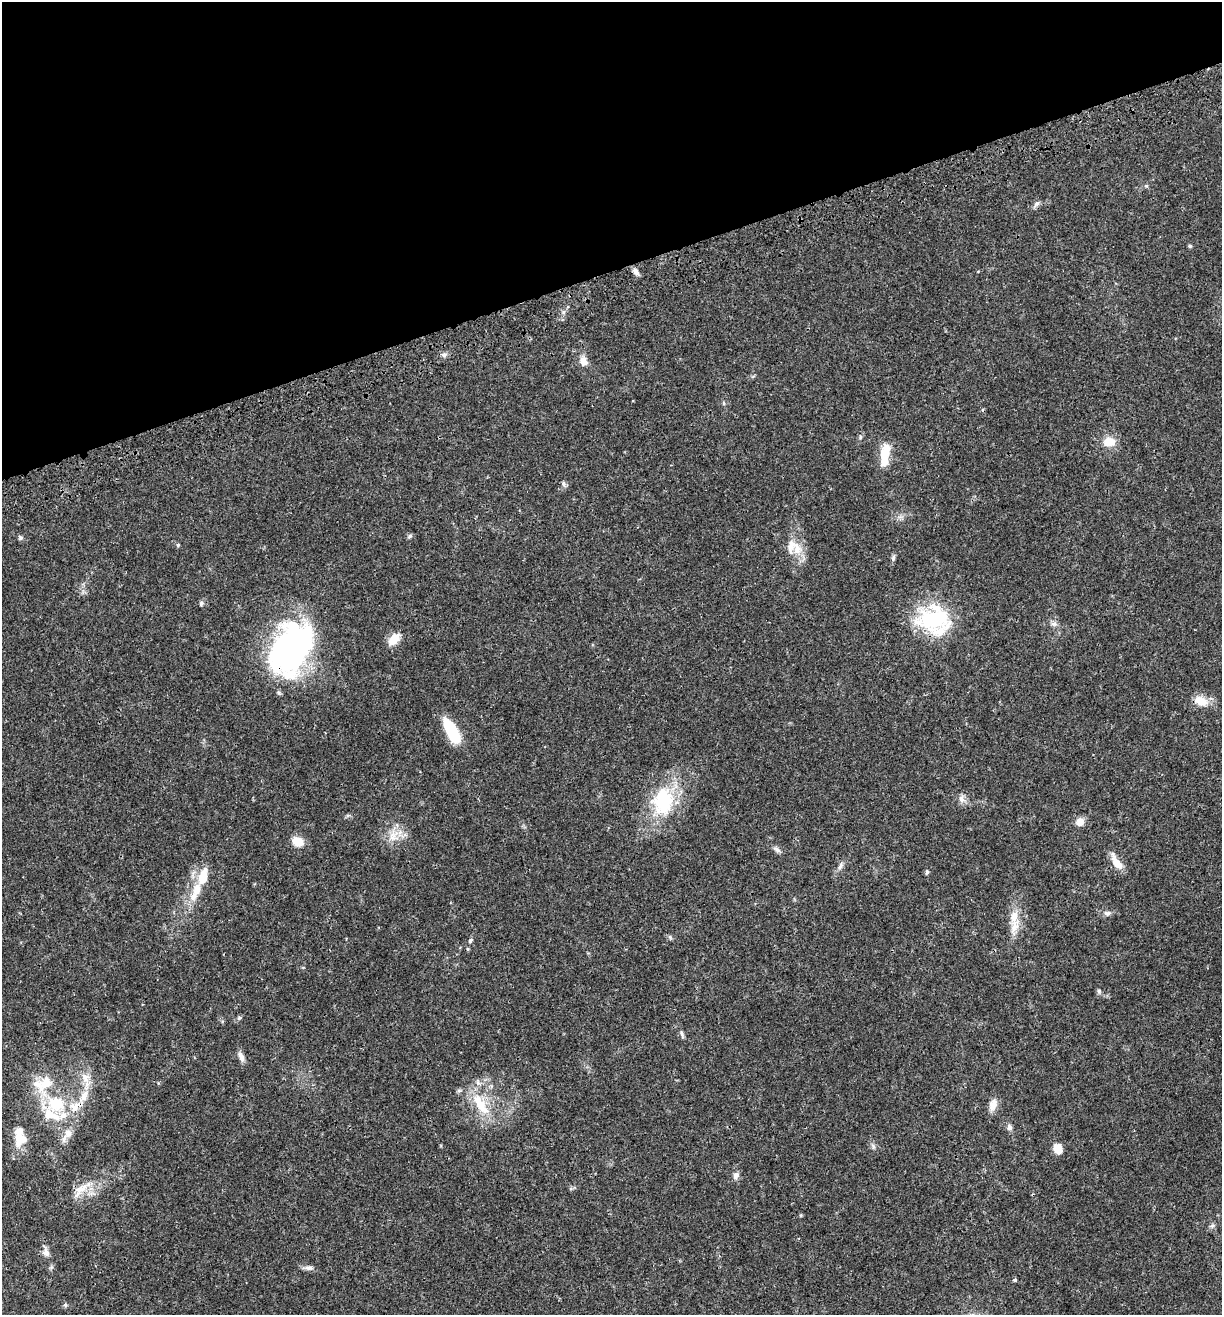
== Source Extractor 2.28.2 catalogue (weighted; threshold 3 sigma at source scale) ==
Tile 3 of 4 x 4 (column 3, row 1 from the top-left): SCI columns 2673-3892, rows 4053-5365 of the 5296 x 5479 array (HDU 1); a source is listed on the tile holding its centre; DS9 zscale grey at full resolution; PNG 1224 x 1317 px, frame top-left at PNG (2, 2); no overlay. Shown black and unused: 21% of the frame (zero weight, under 3 of 4 exposures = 9% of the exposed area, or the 3 px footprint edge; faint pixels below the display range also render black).
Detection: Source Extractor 2.28.2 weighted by HDU 2 'WHT'; one run over the whole footprint, this tile lists its part. Background 0.0359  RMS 0.0032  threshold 0.0144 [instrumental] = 3 sigma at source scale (4.5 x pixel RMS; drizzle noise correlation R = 1.50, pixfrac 1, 0.0396/0.0396 arcsec/px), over >= 5 px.
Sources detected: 68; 1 inside a brighter object's white glare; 1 cosmic-ray / hot-pixel residue — not listed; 8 inside a brighter listed object's ellipse — not listed separately; the other 58 listed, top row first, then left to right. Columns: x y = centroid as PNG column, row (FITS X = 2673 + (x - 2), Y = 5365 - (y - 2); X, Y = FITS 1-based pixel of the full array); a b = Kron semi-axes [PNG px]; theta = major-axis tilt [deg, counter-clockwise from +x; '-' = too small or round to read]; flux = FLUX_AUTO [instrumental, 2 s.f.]
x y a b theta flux
1146 186 6 3 17 0.35
1036 204 10 4 50 0.82
1190 246 5 5 - 0.4
636 271 10 6 -59 1.2
444 355 8 5 -17 0.83
584 361 13 9 -66 2.4
1109 442 13 11 3 4.3
885 452 21 11 73 6.3
563 484 8 6 -61 0.77
410 536 7 5 28 0.56
21 538 6 6 - 0.6
178 545 4 4 - 0.44
797 549 18 11 -80 4.6
893 558 9 5 75 0.73
201 604 7 5 75 0.54
934 619 40 27 5 27
1054 624 11 4 0 0.88
394 639 18 10 46 3.6
290 649 58 38 63 79
1201 701 19 11 -23 4.2
451 730 30 11 -62 11
961 799 11 8 -81 1.5
663 801 37 28 79 21
1080 822 11 9 73 2.1
393 836 17 10 52 3.7
298 842 13 9 -26 4.2
777 850 11 5 -37 1
1117 863 20 8 -58 3.8
840 866 12 5 68 1.1
927 872 6 4 69 0.47
203 876 19 10 74 5.9
193 897 11 9 67 2.4
1107 913 11 6 0 1.1
1014 916 19 11 89 4.2
670 937 6 5 - 0.52
470 940 6 5 - 0.64
468 949 5 4 - 0.35
1099 991 6 6 - 0.54
682 1034 13 4 -75 0.68
241 1057 12 6 -71 1.7
85 1078 14 10 -88 3.2
45 1083 31 18 51 8.9
84 1096 20 9 66 4.1
55 1104 22 20 4 12
480 1105 35 12 -57 9.3
993 1105 16 9 68 2.5
1009 1127 8 6 -65 1
68 1133 14 10 68 2.7
20 1137 23 14 -84 6.3
873 1146 7 4 -72 0.59
1058 1149 11 9 -71 3.2
736 1175 8 7 - 1.3
81 1189 28 10 42 4.5
1212 1226 7 6 - 0.72
46 1252 13 8 -79 1.7
308 1268 11 6 -7 1.2
1015 1280 5 4 - 0.48
65 1305 6 5 - 0.51
Overlapping masked pixels (flux is a lower limit): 2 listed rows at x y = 290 649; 55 1104